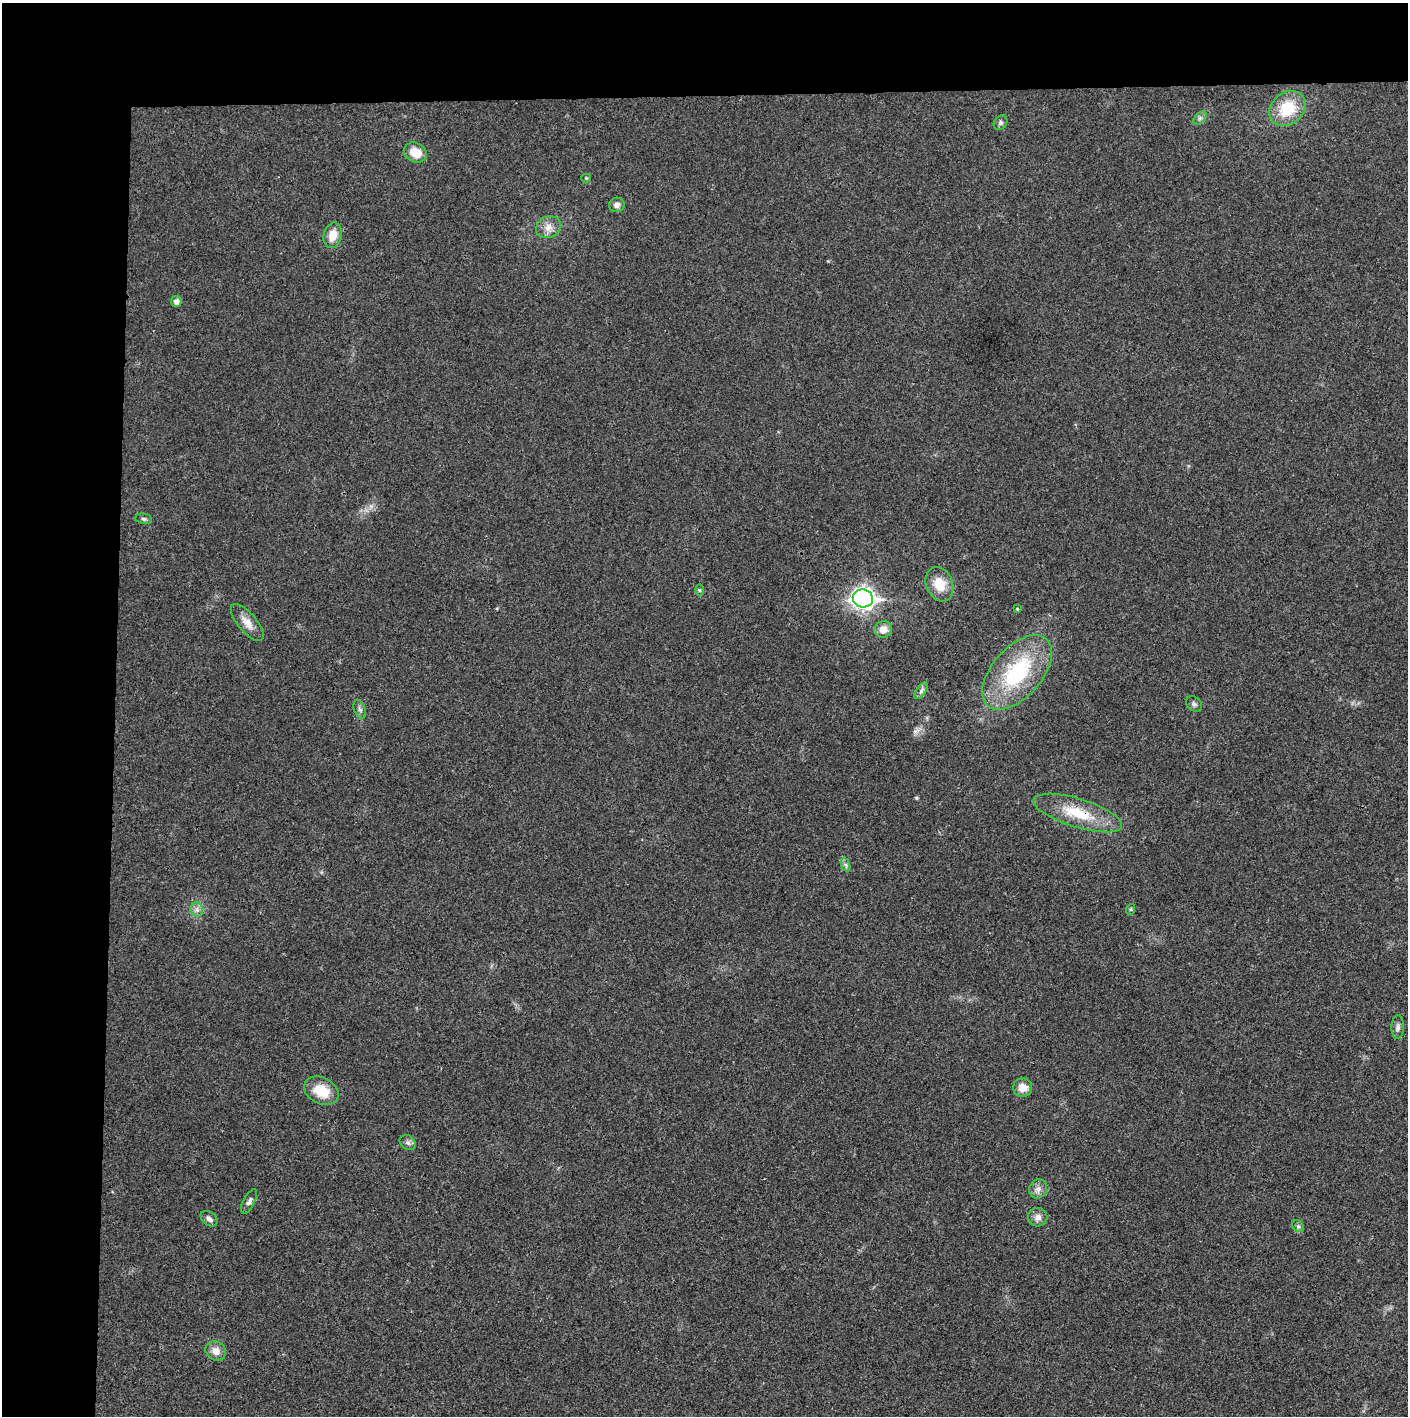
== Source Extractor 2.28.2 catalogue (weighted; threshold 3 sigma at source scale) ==
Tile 1 of 3 x 3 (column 1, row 1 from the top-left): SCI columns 4-1409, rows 2830-4243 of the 4221 x 4243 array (HDU 1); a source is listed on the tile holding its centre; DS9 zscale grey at full resolution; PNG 1410 x 1418 px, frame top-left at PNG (2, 3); each listed source drawn as its Kron ellipse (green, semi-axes under 4 px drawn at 4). Shown black and unused: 14% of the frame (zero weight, under 3 of 4 exposures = <1% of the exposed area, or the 3 px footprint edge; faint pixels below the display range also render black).
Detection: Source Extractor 2.28.2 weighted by HDU 2 'WHT'; one run over the whole footprint, this tile lists its part. Background 0.019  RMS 0.0051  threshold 0.0231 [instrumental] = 3 sigma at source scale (4.5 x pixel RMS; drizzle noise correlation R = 1.50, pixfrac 1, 0.05/0.05 arcsec/px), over >= 5 px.
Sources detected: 34; all 34 listed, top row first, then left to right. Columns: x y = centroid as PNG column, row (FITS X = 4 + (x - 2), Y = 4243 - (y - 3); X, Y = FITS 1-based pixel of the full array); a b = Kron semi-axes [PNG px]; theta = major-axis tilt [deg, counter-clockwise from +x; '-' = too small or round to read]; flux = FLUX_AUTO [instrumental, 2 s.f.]
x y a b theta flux
1287 108 19 16 41 18
1200 118 8 5 45 1.3
1001 123 8 6 56 1.3
415 152 12 9 -26 8
586 178 5 4 - 0.68
617 205 8 7 - 1.9
548 227 13 10 27 4.4
333 235 13 9 76 6.8
176 301 5 5 - 2.6
144 519 8 5 -11 1
939 584 18 13 -68 9.8
699 590 6 4 -89 0.7
863 598 10 9 - 280
1017 609 4 4 - 0.5
247 623 23 9 -50 5.3
883 629 9 8 - 5.2
1017 672 44 24 49 48
921 691 9 4 56 1.5
1194 704 9 6 -39 1.4
360 709 10 5 -68 1.5
1078 813 46 14 -17 20
846 865 7 4 -71 1.2
197 909 7 6 - 1.8
1131 909 5 3 - 0.51
1398 1027 12 6 88 2
1023 1087 9 9 - 5.7
321 1091 18 13 -26 12
408 1143 9 7 -36 1.6
1038 1189 10 8 66 2.6
249 1201 13 5 62 1.8
1038 1217 10 9 - 3
209 1219 9 6 -38 1.7
1298 1226 7 5 -45 1.1
216 1351 10 9 - 4.4
Overlapping masked pixels (flux is a lower limit): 1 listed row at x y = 1078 813